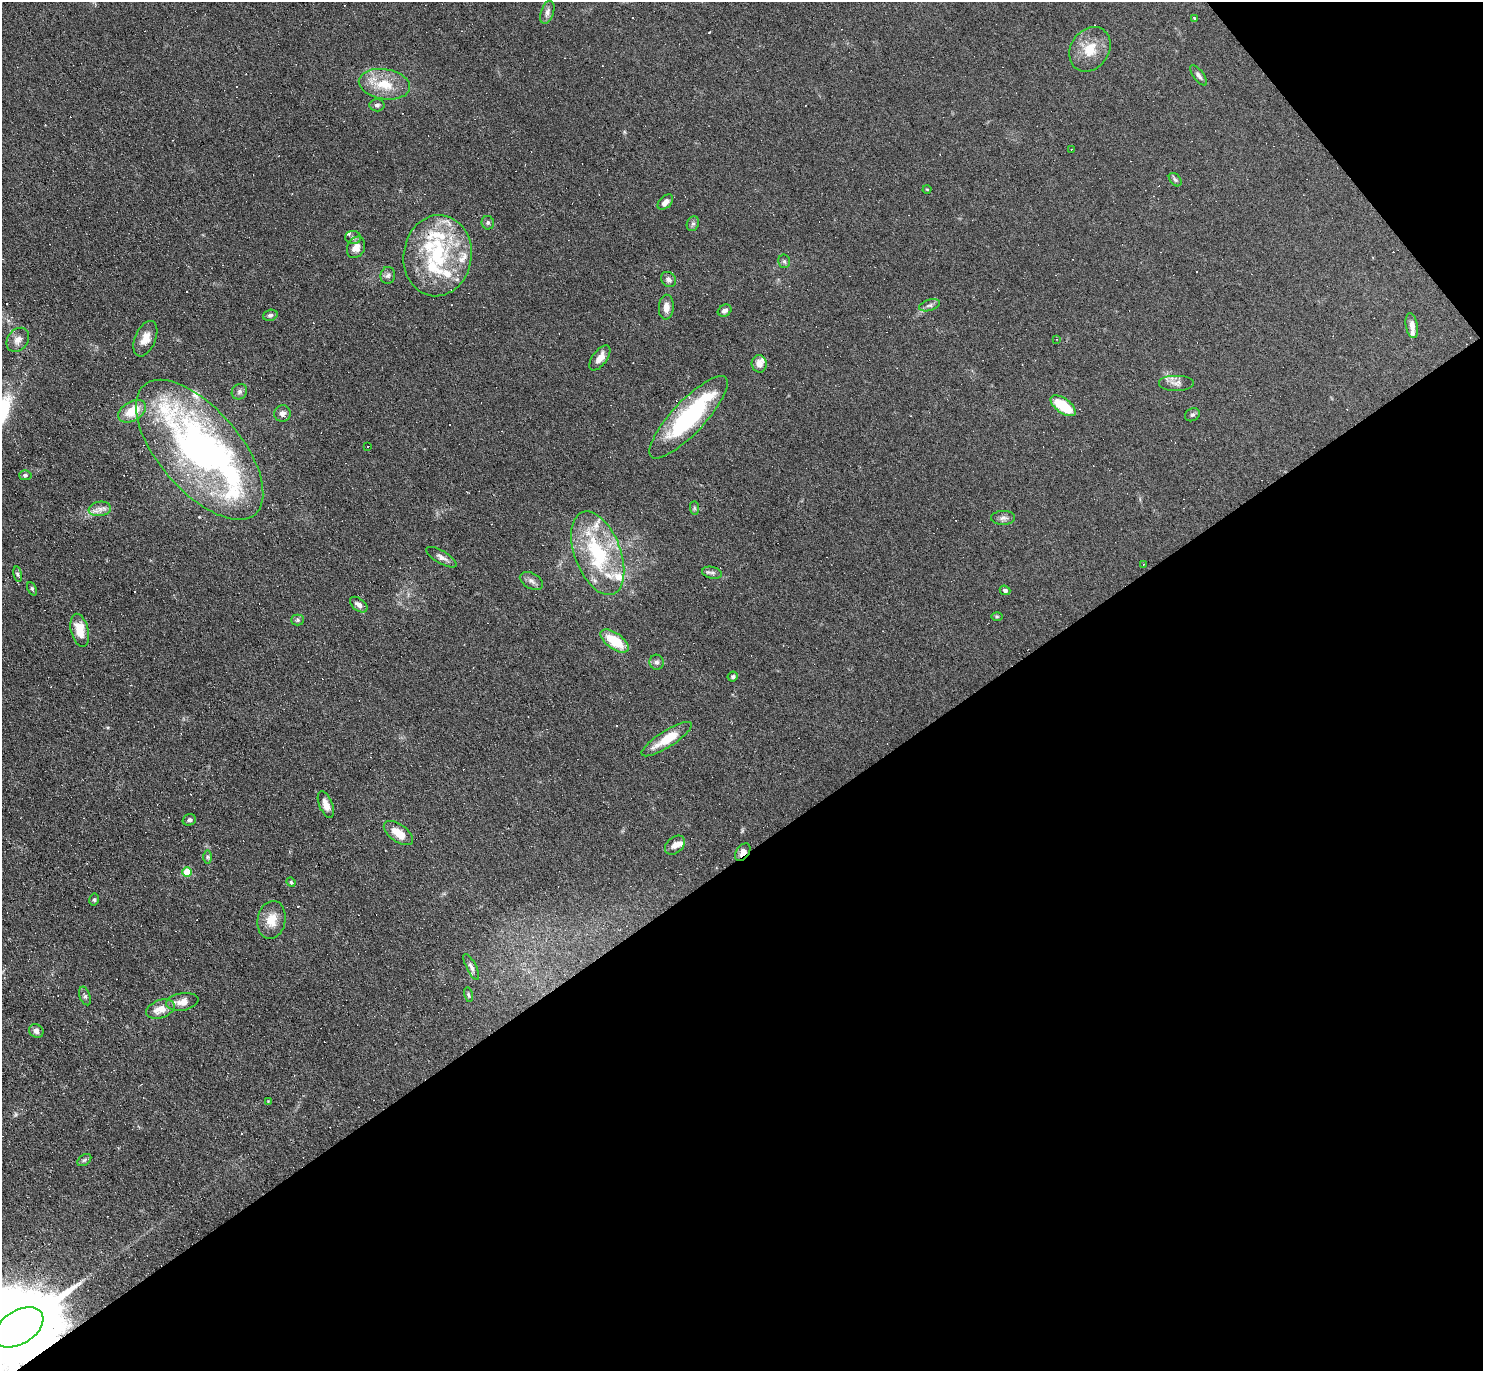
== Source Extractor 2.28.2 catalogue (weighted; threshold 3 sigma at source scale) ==
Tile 12 of 4 x 4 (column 4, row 3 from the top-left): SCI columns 4443-5923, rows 1520-2888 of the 5923 x 5919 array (HDU 1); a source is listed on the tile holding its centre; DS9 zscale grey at full resolution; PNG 1485 x 1373 px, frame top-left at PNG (2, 2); each listed source drawn as its Kron ellipse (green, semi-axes under 4 px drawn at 4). Shown black and unused: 40% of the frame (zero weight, under 3 of 6 exposures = <1% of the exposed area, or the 3 px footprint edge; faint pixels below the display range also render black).
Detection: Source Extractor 2.28.2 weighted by HDU 2 'WHT'; one run over the whole footprint, this tile lists its part. Background 0.103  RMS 0.0063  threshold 0.0259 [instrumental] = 3 sigma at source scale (4.09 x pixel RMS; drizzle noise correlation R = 1.36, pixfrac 0.8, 0.05/0.05 arcsec/px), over >= 5 px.
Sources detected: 143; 2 inside a brighter object's white glare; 45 cosmic-ray / hot-pixel residue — neither listed nor drawn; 20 inside a brighter listed object's ellipse — not listed separately; the other 76 listed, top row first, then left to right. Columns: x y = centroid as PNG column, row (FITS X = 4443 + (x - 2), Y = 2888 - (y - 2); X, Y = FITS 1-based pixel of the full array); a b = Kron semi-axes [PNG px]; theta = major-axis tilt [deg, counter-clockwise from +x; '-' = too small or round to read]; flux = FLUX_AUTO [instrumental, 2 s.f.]
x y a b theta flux
547 12 12 6 72 2.5
1194 18 3 3 - 1.3
1090 49 24 19 56 13
1198 75 12 5 -53 2
384 84 26 15 -9 16
377 105 7 6 - 1.6
1071 149 2 2 - 0.47
1175 180 7 5 -49 1.2
927 189 4 3 - 0.4
665 202 9 6 44 3.2
488 223 7 6 - 1.3
693 224 7 6 - 1.4
353 237 8 6 -9 1.7
356 247 11 8 63 5.6
438 256 41 34 81 53
784 261 7 6 - 1.2
388 275 8 7 - 1.9
668 279 8 7 - 2.4
929 305 11 5 17 1.9
666 307 12 7 87 4.1
725 311 7 5 31 1.9
270 315 7 5 18 1.4
1412 326 12 6 -80 3.7
145 339 19 10 67 6.8
1057 339 3 3 - 0.71
18 340 13 10 52 4.4
600 358 15 7 53 5.8
759 364 9 7 -86 4
1177 383 18 8 0 3.8
239 392 8 7 - 1.9
1063 406 14 7 -36 22
132 411 15 9 32 14
282 413 8 8 - 2.7
1192 415 8 6 28 1.3
689 417 54 16 47 68
367 447 3 2 - 0.43
200 450 85 41 -49 240
25 475 6 5 - 1.3
694 508 7 4 -89 0.95
100 509 11 7 9 3.6
1003 518 12 7 1 2.3
598 553 44 23 -69 53
441 557 17 6 -30 2.9
1143 564 4 2 - 0.37
712 573 10 5 -12 1.7
18 574 8 4 -81 1
531 581 12 7 -28 2.6
32 589 7 4 -66 0.88
1005 590 5 4 - 1.7
359 605 10 6 -38 3.1
997 616 6 4 0 0.69
298 620 6 5 - 1.1
80 630 17 8 -76 11
615 641 16 8 -35 17
657 662 7 7 - 1.9
733 677 5 5 - 1.1
667 739 29 8 32 14
326 804 14 6 -67 5
189 820 7 5 16 1.5
398 833 17 8 -35 9.2
675 845 11 8 41 3.9
743 852 10 6 55 3.9
207 857 7 4 -89 1
187 872 5 5 - 14
291 882 5 4 - 0.78
94 900 6 5 - 1.1
272 920 19 14 79 9.3
471 967 14 5 -63 2.3
468 995 7 4 -79 0.89
85 996 9 5 -71 1.4
182 1002 16 8 9 5.6
160 1009 15 9 21 7.3
36 1031 7 6 - 2.4
268 1101 4 4 - 0.44
84 1160 8 5 36 1.2
19 1327 27 16 32 13000
Overlapping masked pixels (flux is a lower limit): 2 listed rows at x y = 743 852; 19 1327
Isophote crosses this tile's border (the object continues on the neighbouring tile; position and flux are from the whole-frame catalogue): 1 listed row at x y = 19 1327